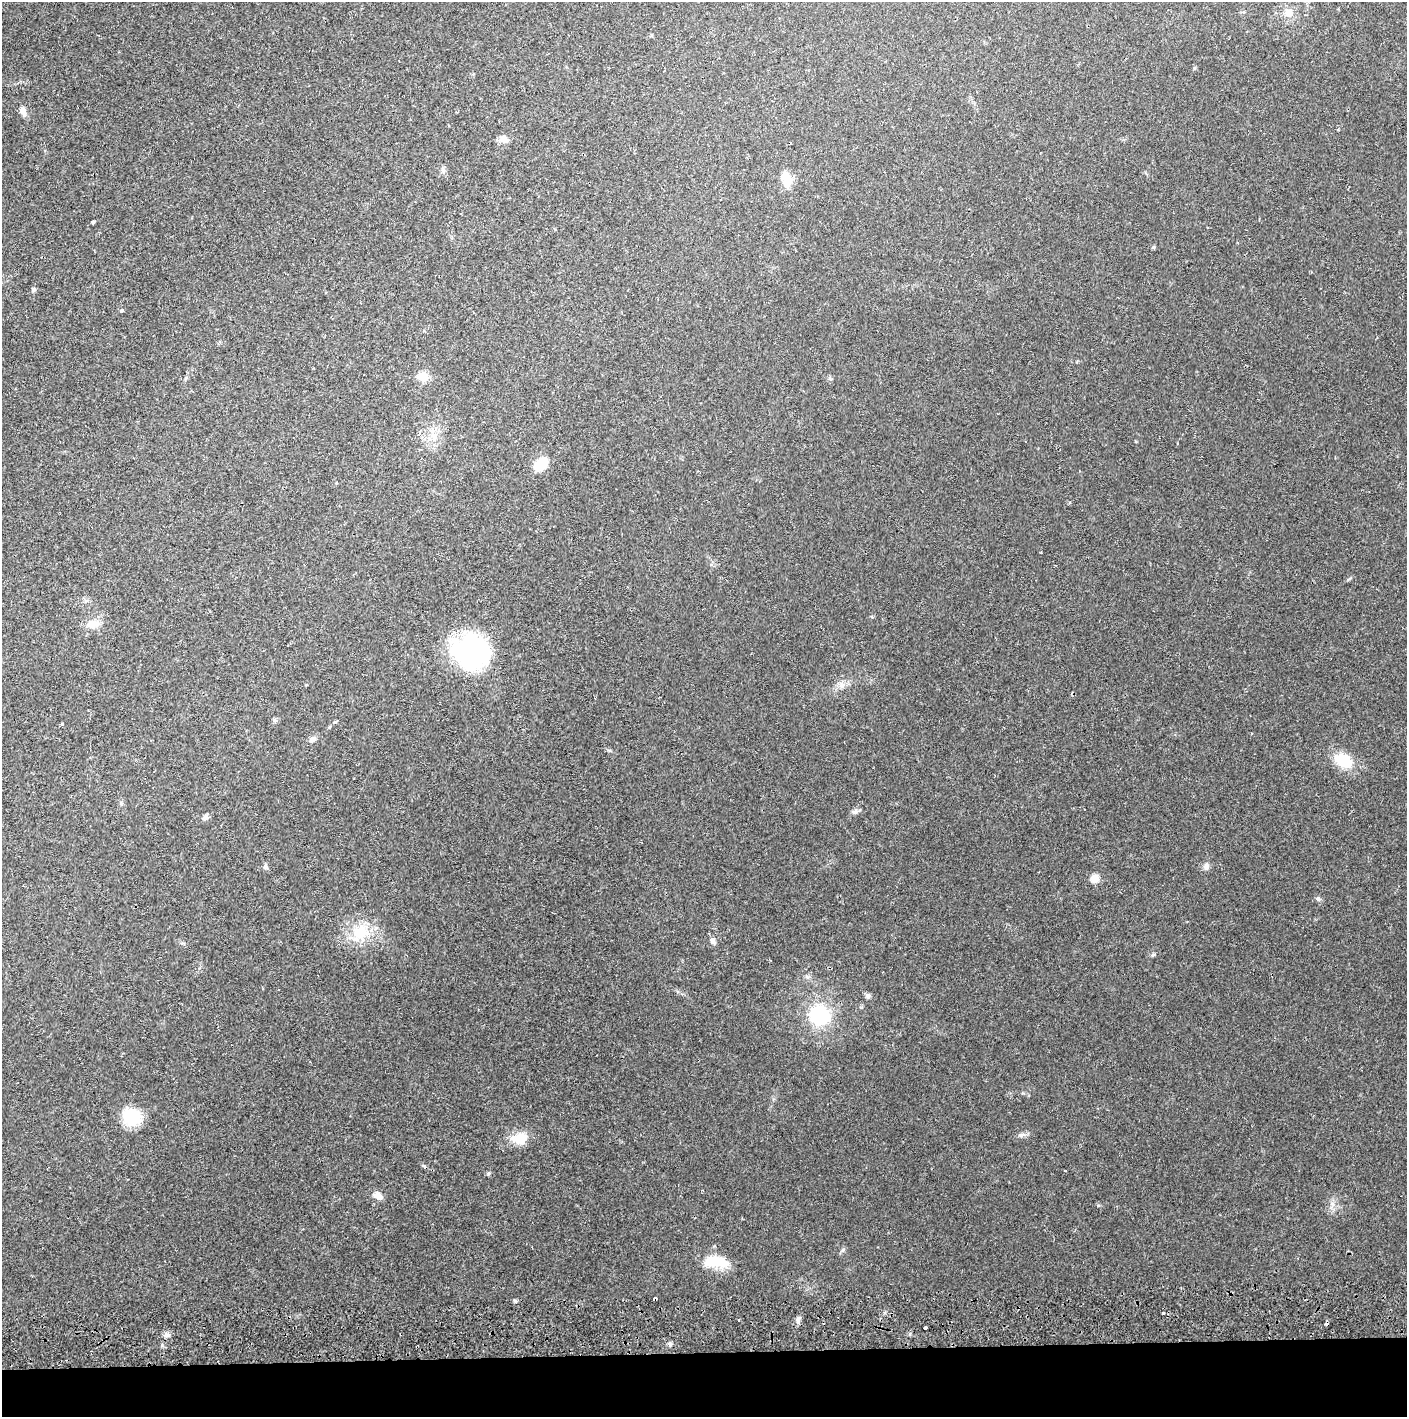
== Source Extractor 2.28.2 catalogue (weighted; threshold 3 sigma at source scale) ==
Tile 8 of 3 x 3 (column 2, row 3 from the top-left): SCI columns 1410-2814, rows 56-1470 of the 4227 x 4357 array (HDU 1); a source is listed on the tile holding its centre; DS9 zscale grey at full resolution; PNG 1409 x 1419 px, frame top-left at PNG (2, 2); no overlay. Shown black and unused: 5% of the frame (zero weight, under 2 of 3 exposures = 3% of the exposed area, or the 3 px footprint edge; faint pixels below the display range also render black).
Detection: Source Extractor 2.28.2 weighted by HDU 2 'WHT'; one run over the whole footprint, this tile lists its part. Background 0.023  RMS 0.0036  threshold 0.0161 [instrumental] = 3 sigma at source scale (4.5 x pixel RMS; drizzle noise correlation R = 1.50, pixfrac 1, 0.05/0.05 arcsec/px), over >= 5 px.
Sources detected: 45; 1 inside a brighter object's white glare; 3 cosmic-ray / hot-pixel residue — not listed; the other 41 listed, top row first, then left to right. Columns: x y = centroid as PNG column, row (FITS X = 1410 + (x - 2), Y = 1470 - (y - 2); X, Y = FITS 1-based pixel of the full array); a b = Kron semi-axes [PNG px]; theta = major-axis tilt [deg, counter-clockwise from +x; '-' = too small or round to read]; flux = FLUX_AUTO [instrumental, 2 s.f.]
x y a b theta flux
1289 13 9 8 - 3.4
23 111 13 7 -70 1.9
504 139 13 8 -9 2
786 179 17 10 -79 5.2
94 222 4 3 - 0.76
33 289 6 5 - 0.67
121 310 4 4 - 1.1
423 377 6 5 - 12
830 379 6 3 -19 0.49
434 436 9 7 81 2.1
541 464 19 12 42 6.8
94 624 18 11 7 3.8
468 653 38 32 -73 49
841 685 9 4 -90 1.1
275 720 6 5 - 0.68
335 722 5 4 - 0.44
62 724 4 3 - 0.38
312 739 9 7 26 1.3
1344 761 19 14 -28 11
855 811 10 6 36 1.1
205 817 8 6 55 1.1
266 867 9 5 -76 0.76
1206 867 9 7 81 1.4
1095 879 9 8 - 3.3
1318 899 7 5 -67 0.74
361 932 25 21 -6 12
713 941 8 6 -57 1.5
1154 954 6 4 1 0.51
868 996 7 6 - 0.94
820 1015 28 24 -32 20
132 1117 21 18 -21 12
1021 1135 11 5 8 1.1
520 1138 19 12 10 7.1
378 1196 12 8 -30 2.6
716 1261 28 13 -2 11
515 1301 5 4 - 0.59
1163 1313 3 3 - 1.1
798 1319 11 6 69 1.3
925 1328 3 3 - 0.67
166 1335 9 5 1 1.2
670 1344 6 5 - 0.73
Unlisted compact peaks at least as high as the median listed source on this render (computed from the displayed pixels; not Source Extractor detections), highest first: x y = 488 1174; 843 1250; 1098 1205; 1023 1093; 1153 247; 609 750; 1349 579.